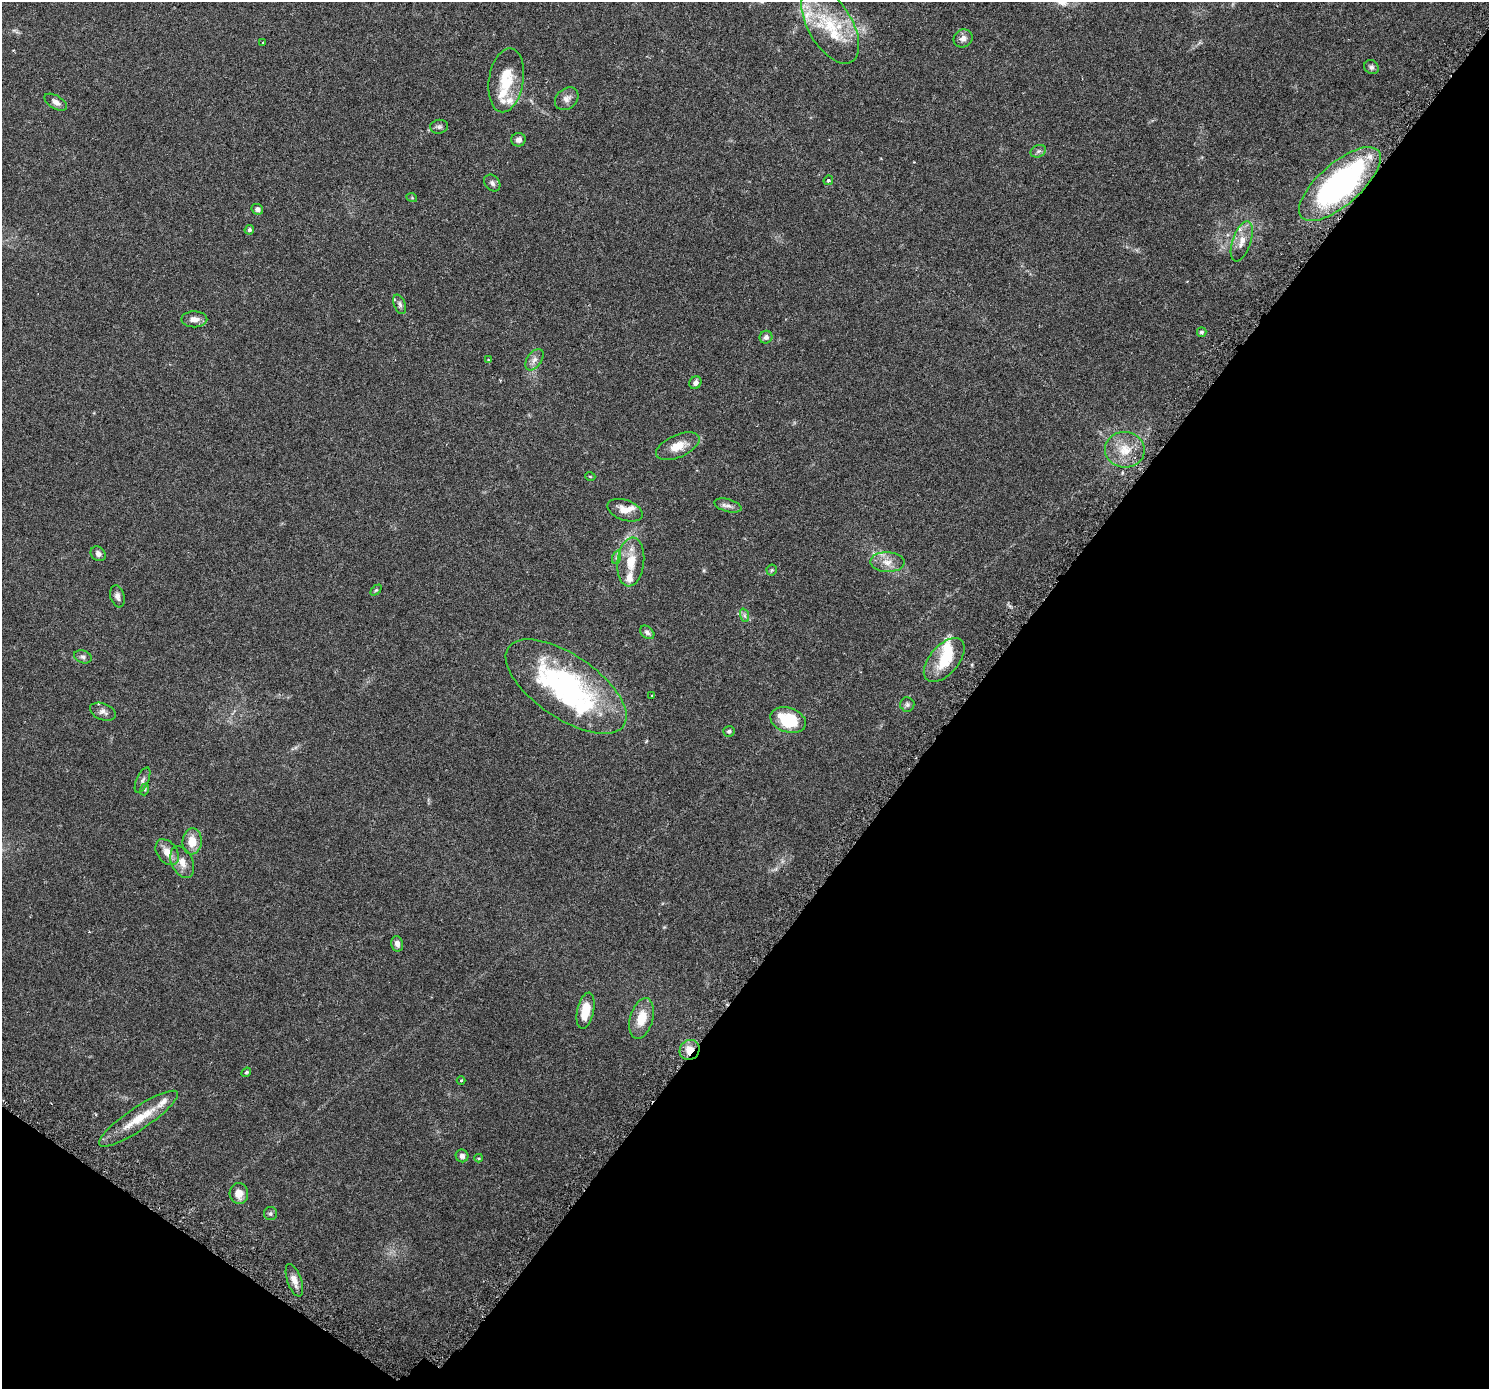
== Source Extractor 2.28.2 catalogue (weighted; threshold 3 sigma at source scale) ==
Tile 15 of 4 x 4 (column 3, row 4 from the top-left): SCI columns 3028-4514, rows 254-1640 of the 6063 x 6119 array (HDU 1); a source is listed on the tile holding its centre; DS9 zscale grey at full resolution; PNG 1491 x 1391 px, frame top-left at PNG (2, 2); each listed source drawn as its Kron ellipse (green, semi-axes under 4 px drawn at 4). Shown black and unused: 38% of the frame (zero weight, under 3 of 6 exposures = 4% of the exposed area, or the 3 px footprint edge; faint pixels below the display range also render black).
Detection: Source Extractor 2.28.2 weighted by HDU 2 'WHT'; one run over the whole footprint, this tile lists its part. Background 0.0539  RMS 0.0027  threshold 0.0108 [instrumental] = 3 sigma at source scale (4.09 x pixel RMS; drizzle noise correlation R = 1.36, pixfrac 0.8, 0.0396/0.0396 arcsec/px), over >= 5 px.
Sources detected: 76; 1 inside a brighter object's white glare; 1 cosmic-ray / hot-pixel residue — neither listed nor drawn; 11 inside a brighter listed object's ellipse — not listed separately; the other 63 listed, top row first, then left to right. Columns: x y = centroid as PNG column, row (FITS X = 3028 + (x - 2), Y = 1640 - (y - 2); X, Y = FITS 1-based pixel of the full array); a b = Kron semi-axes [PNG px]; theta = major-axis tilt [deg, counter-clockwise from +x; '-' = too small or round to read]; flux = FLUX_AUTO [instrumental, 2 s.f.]
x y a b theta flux
830 25 42 22 -59 13
963 38 10 9 - 1.2
263 43 3 2 - 0.25
1371 67 7 6 - 0.63
506 80 32 17 81 7.6
567 99 13 10 40 1.3
56 102 12 6 -32 1.1
439 127 9 7 8 0.65
518 140 7 6 - 1.1
1038 151 8 6 21 0.6
828 180 5 4 - 0.33
492 183 9 7 -48 0.78
1340 184 51 21 41 60
412 198 5 3 - 0.21
257 209 6 5 - 0.73
249 230 5 4 - 0.45
1242 241 21 9 71 2.5
400 304 10 5 -69 0.67
194 319 13 8 0 1.6
1202 332 5 4 - 0.43
766 337 6 6 - 0.79
488 360 4 4 - 0.2
534 360 12 7 54 1.1
695 383 7 5 57 0.88
678 446 23 11 23 3.5
1125 450 20 18 -4 5.1
590 476 5 3 - 0.17
728 506 14 6 -15 1
625 510 18 10 -19 2.2
98 554 8 6 -44 0.88
617 557 7 4 71 0.45
631 562 24 13 84 4.7
887 562 17 10 -2 2.4
772 570 5 5 - 0.3
376 590 6 4 44 0.32
117 596 11 7 -73 1.1
744 615 7 4 -71 0.49
647 632 8 5 -40 0.63
83 657 9 6 -20 0.61
944 660 26 14 49 7
566 686 70 31 -34 46
652 696 3 3 - 0.3
907 704 7 7 - 0.6
103 712 13 8 -21 1.1
788 720 18 12 -18 9.5
729 731 6 5 - 0.48
143 780 14 6 65 0.82
145 789 6 4 73 0.3
192 841 13 9 85 3.3
167 852 14 10 -53 2.3
182 862 17 10 -67 2.4
397 944 8 6 -77 1.1
585 1011 18 8 78 5
641 1018 21 11 75 4.6
690 1050 10 9 - 2.7
246 1072 5 3 - 0.33
461 1081 4 3 - 0.19
138 1119 47 11 34 6.5
462 1156 6 6 - 0.8
479 1158 4 3 - 0.27
239 1193 10 9 - 2
270 1214 6 6 - 0.48
294 1280 17 7 -71 1.7
Overlapping masked pixels (flux is a lower limit): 2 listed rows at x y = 1340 184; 690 1050